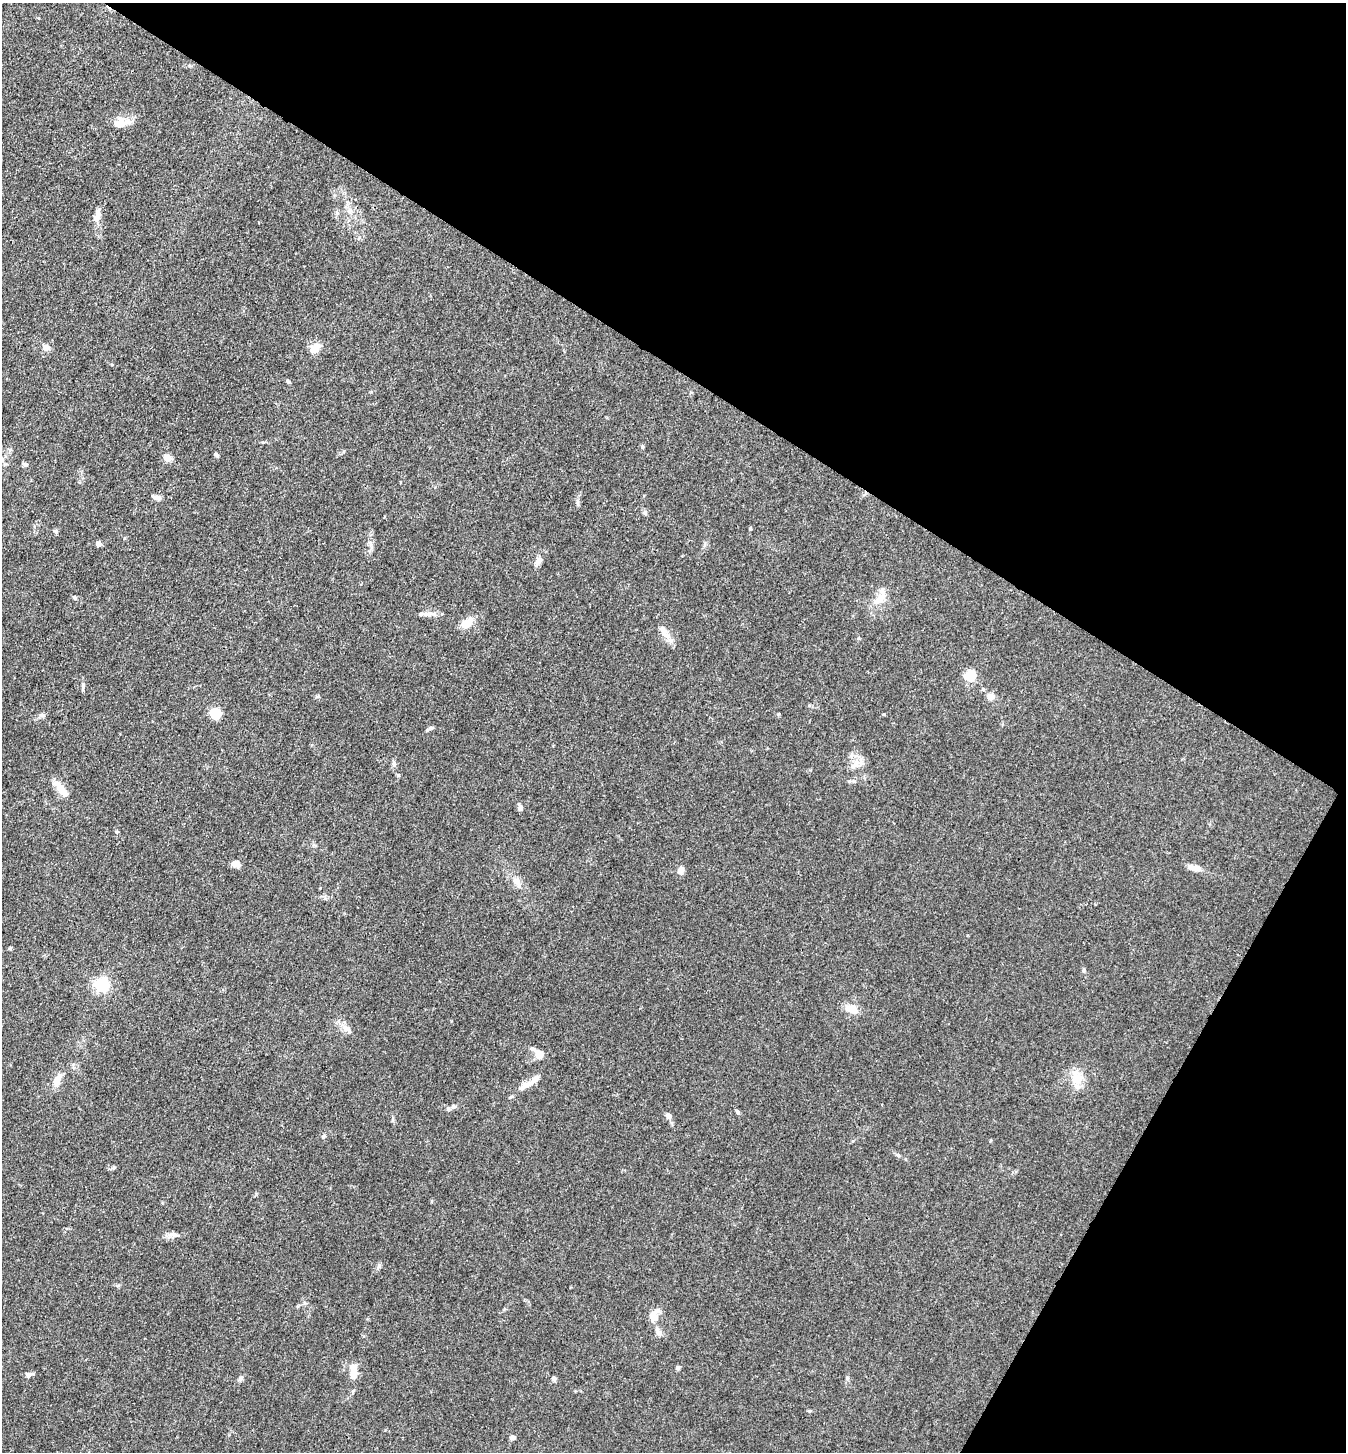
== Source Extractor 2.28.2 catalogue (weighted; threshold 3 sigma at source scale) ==
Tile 8 of 4 x 4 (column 4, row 2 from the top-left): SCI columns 4317-5660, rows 2901-4350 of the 5807 x 5801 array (HDU 1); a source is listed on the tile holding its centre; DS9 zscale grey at full resolution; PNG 1348 x 1454 px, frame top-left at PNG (2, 3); no overlay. Shown black and unused: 32% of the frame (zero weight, under 3 of 4 exposures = <1% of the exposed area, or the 3 px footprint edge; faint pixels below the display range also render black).
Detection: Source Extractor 2.28.2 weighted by HDU 2 'WHT'; one run over the whole footprint, this tile lists its part. Background 0.0739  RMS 0.0061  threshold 0.0276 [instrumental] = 3 sigma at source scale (4.5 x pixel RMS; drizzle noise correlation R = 1.50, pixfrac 1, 0.05/0.05 arcsec/px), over >= 5 px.
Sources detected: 65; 1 inside a brighter object's white glare — not listed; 4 inside a brighter listed object's ellipse — not listed separately; the other 60 listed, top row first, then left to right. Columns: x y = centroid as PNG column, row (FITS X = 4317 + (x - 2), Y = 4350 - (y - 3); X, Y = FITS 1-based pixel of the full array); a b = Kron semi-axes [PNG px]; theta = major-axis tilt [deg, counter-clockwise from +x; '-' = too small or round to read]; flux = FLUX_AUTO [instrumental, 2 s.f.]
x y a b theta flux
120 123 18 13 56 7.5
97 217 15 8 56 4.6
46 348 4 4 - 9.3
315 348 18 9 41 4.8
288 381 5 4 - 0.8
642 447 5 4 - 0.88
216 454 6 4 -48 0.97
167 458 5 4 - 15
2 459 8 6 -86 2.1
25 464 7 5 1 1.2
156 497 13 5 -14 2.2
578 503 10 4 -85 1.4
750 529 4 3 - 0.64
56 531 7 4 89 0.91
98 544 4 4 - 4.7
538 561 12 6 53 2.7
74 597 5 5 - 1
880 599 19 10 43 8.1
427 614 18 6 8 3.6
468 622 19 9 41 7
663 630 15 6 -43 3.4
970 675 12 10 43 11
83 687 14 4 86 1.5
991 697 6 6 - 5.7
215 713 5 5 - 46
41 715 8 4 0 1.3
431 728 7 5 24 1.2
394 764 7 5 -74 1.6
855 765 17 8 50 5.2
398 775 5 5 - 0.77
59 787 24 9 -55 6.6
520 807 10 5 -67 1.9
117 832 5 4 - 0.95
236 864 10 6 -8 3.9
1196 868 12 7 -9 4.5
681 870 10 8 46 2.5
517 882 15 7 -54 4.2
10 948 5 4 - 0.74
1084 970 5 4 - 0.97
101 985 6 6 - 130
852 1009 16 9 -29 6.7
345 1028 11 6 -29 3.3
539 1054 11 9 -62 4.4
1077 1079 17 12 -65 9
57 1080 14 8 71 6.7
525 1086 20 7 32 5.6
448 1108 5 5 - 1.1
737 1112 5 5 - 1.2
668 1116 8 6 -51 2.4
323 1136 6 5 - 0.99
653 1316 15 12 -76 6.1
659 1333 11 6 -63 2.6
678 1368 6 5 - 0.96
353 1374 13 10 76 5.2
29 1375 8 5 8 2.5
847 1378 6 5 - 0.95
241 1379 8 4 81 1.2
554 1379 7 5 -76 1.2
809 1411 4 4 - 0.68
513 1437 7 5 10 1.4
Isophote crosses this tile's border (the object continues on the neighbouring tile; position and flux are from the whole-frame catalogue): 1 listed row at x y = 2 459
Unlisted compact peaks at least as high as the median listed source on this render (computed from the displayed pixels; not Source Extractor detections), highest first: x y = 778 714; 114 1167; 884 714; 379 1266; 898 1155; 645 513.